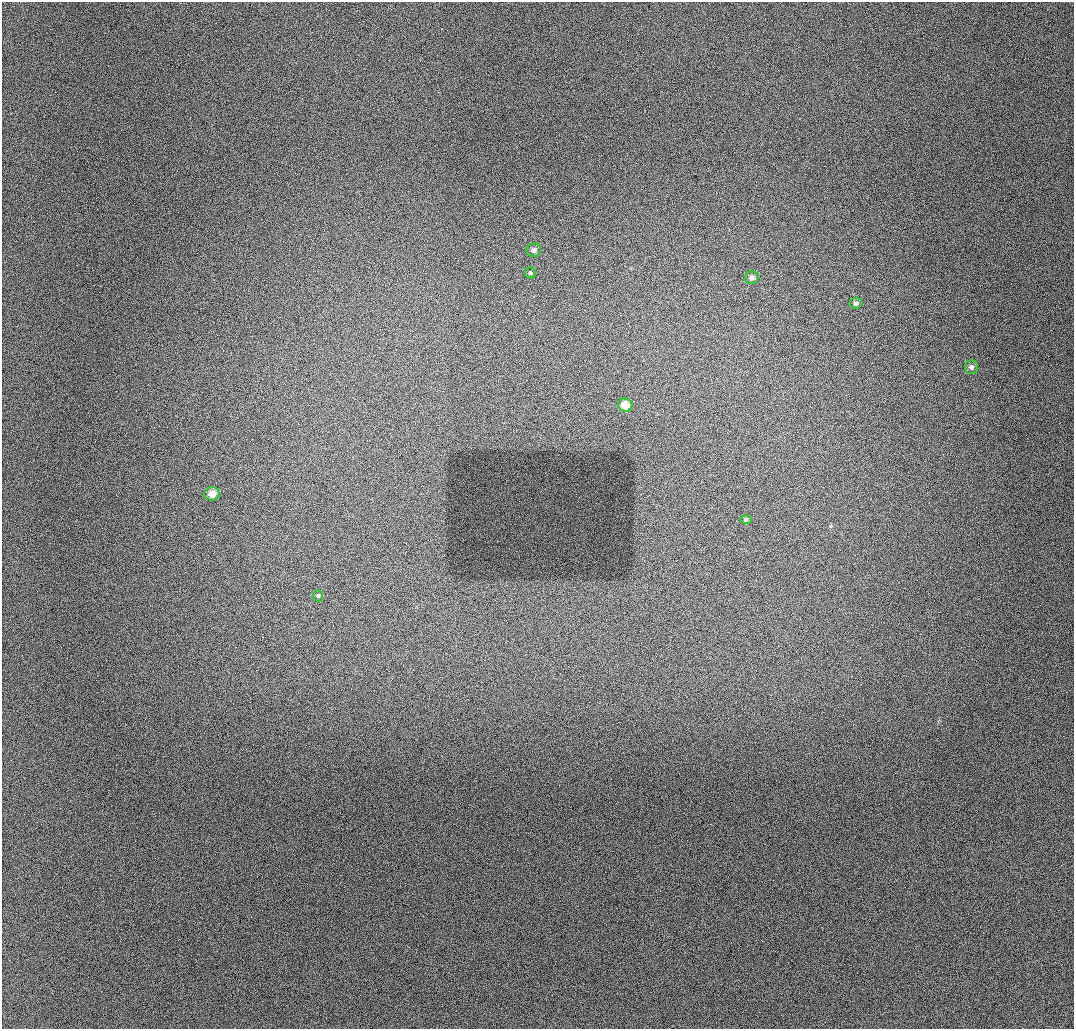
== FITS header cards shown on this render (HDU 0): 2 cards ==
NAXIS1  =                 1072 / length of data axis 1
NAXIS2  =                 1027 / length of data axis 2

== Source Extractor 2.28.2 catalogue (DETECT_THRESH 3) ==
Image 1072 x 1027 px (HDU 0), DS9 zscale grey, 1 PNG px = 1 image px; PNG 1076 x 1031 px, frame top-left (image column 1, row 1027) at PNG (2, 2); each listed source drawn as its Kron ellipse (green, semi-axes under 4 px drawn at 4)
Background 963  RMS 11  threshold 32.6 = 3 sigma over >= 5 px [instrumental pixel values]
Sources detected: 9; all 9 listed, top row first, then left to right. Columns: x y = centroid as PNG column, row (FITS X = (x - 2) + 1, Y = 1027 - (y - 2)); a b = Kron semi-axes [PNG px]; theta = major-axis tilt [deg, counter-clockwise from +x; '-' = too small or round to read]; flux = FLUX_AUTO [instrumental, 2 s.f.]
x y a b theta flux
534 250 7 7 - 2300
530 273 5 5 - 1200
752 277 7 6 - 2600
856 303 6 5 - 1500
971 367 7 6 - 2100
625 405 7 7 - 6600
212 494 7 7 - 4700
746 520 6 3 2 790
318 596 6 4 -67 1100